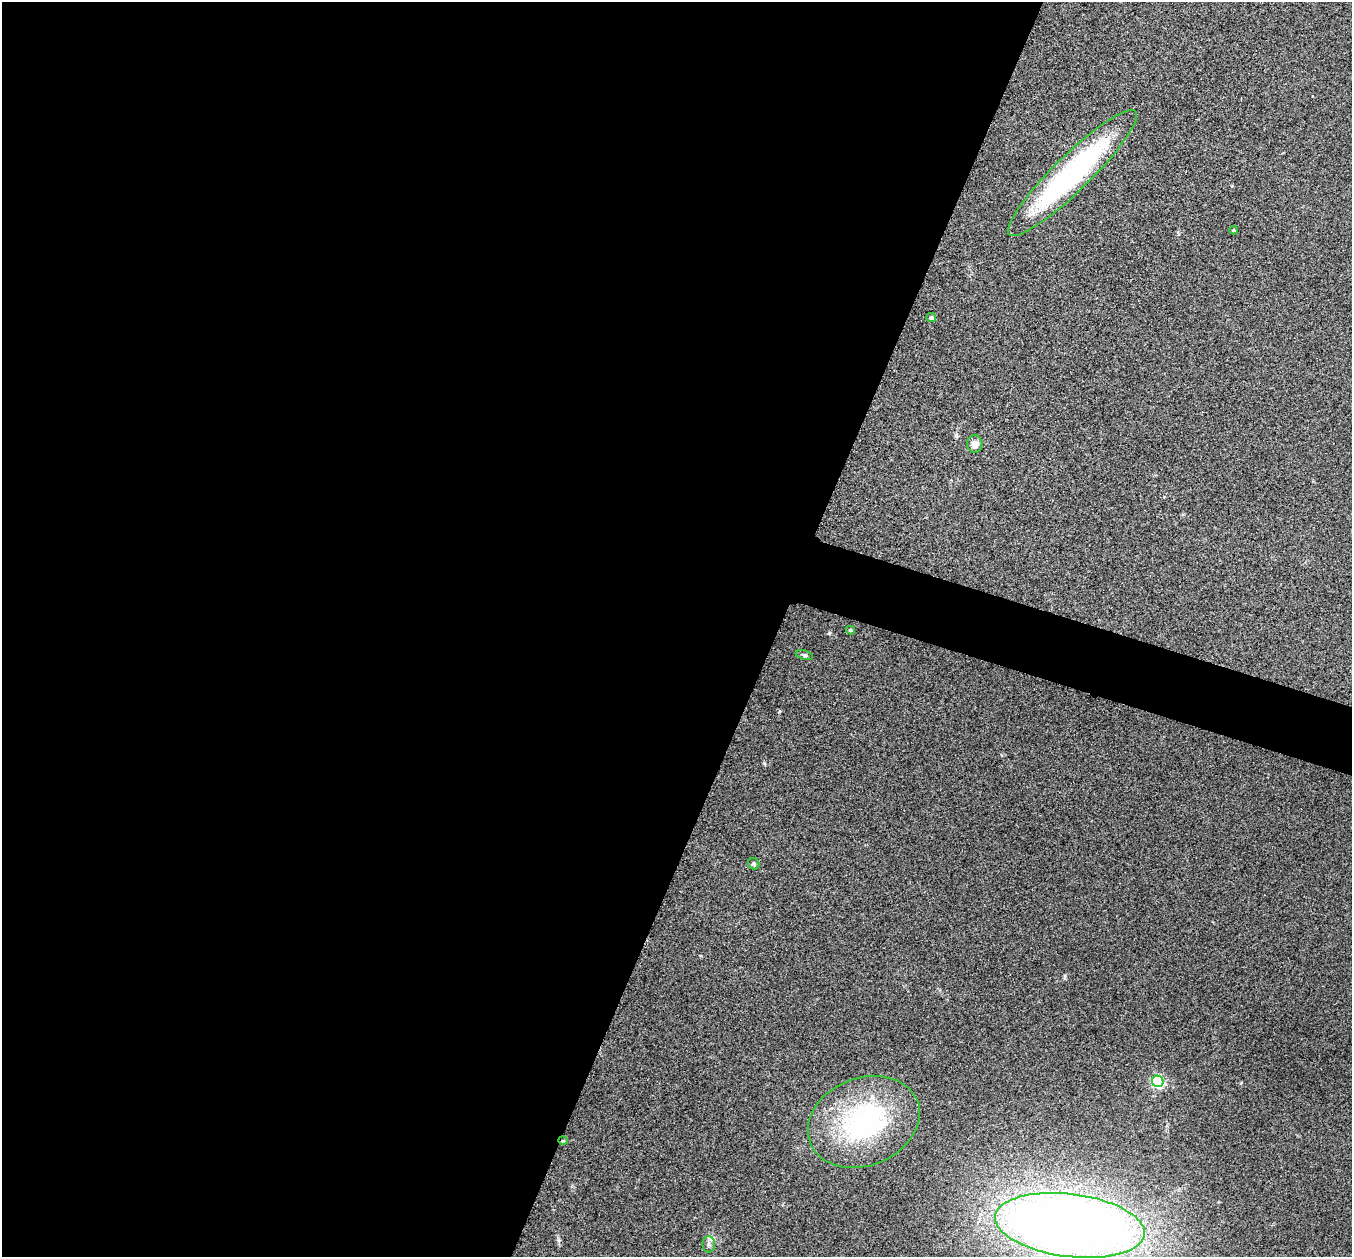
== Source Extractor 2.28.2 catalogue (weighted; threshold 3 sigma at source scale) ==
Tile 5 of 4 x 4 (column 1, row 2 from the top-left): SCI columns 16-1365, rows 2657-3911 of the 5434 x 5444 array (HDU 1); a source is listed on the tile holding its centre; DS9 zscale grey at full resolution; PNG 1354 x 1259 px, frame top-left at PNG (2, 2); each listed source drawn as its Kron ellipse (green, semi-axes under 4 px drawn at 4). Shown black and unused: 60% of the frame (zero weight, under 3 of 4 exposures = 2% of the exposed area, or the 3 px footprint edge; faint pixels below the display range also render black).
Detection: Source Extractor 2.28.2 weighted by HDU 2 'WHT'; one run over the whole footprint, this tile lists its part. Background 0.106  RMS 0.013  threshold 0.0569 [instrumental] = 3 sigma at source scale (4.5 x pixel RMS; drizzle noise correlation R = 1.50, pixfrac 1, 0.05/0.05 arcsec/px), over >= 5 px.
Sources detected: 13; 1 inside a brighter object's white glare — neither listed nor drawn; the other 12 listed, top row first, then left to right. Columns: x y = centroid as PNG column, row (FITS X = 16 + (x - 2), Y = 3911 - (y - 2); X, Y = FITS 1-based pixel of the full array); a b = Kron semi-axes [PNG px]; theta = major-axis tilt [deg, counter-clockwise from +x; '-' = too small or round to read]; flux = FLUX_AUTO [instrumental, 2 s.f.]
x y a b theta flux
1072 173 88 18 44 260
1233 230 4 3 - 1.5
931 317 5 4 - 2.5
975 444 9 7 88 7.9
850 630 4 3 - 1.8
804 655 9 4 -19 2.4
754 864 6 5 - 2.2
1158 1081 6 5 - 220
864 1122 57 44 22 190
563 1141 5 3 - 1.1
1070 1225 75 31 -7 1800
709 1244 8 6 -88 4.1
Overlapping masked pixels (flux is a lower limit): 1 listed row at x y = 563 1141
Unlisted compact peaks at least as high as the median listed source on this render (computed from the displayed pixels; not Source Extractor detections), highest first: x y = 829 633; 764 763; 956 436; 1065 976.